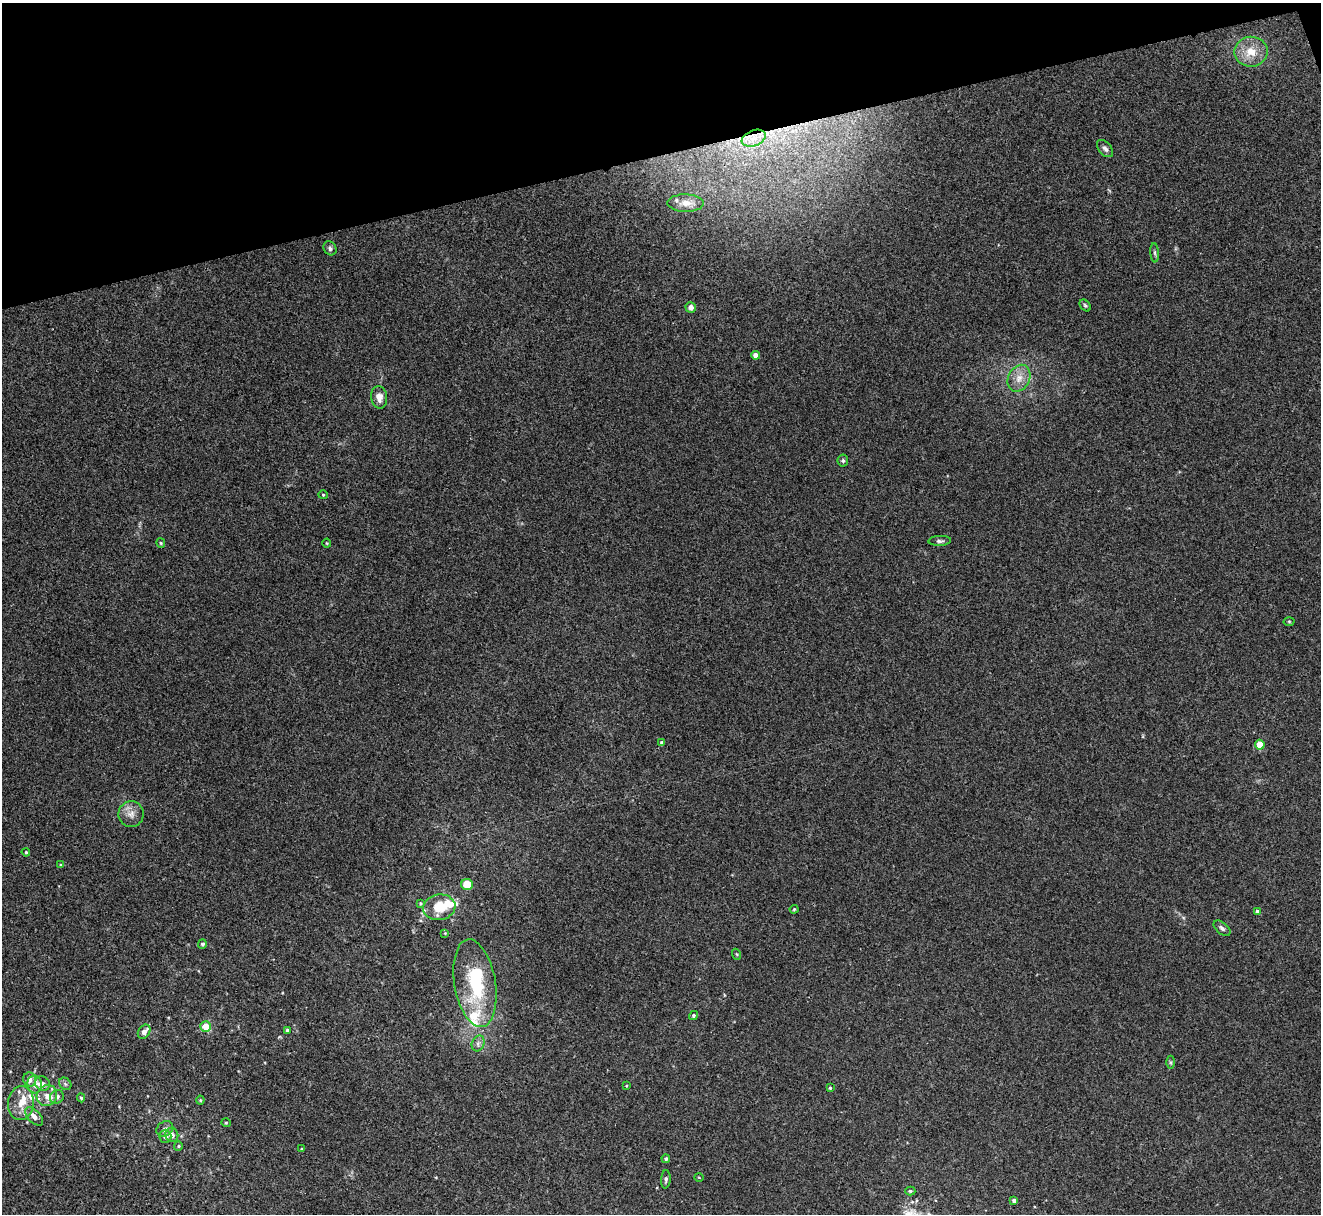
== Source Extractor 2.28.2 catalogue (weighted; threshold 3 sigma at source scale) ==
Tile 3 of 4 x 4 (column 3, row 1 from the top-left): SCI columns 2639-3957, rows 3781-4992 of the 5276 x 5261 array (HDU 1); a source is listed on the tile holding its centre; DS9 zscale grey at full resolution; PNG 1323 x 1216 px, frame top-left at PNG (2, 3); each listed source drawn as its Kron ellipse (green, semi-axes under 4 px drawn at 4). Shown black and unused: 13% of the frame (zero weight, under 3 of 4 exposures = <1% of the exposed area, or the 3 px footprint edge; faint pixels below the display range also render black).
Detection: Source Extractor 2.28.2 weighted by HDU 2 'WHT'; one run over the whole footprint, this tile lists its part. Background 0.0572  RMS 0.0054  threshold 0.0245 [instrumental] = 3 sigma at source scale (4.5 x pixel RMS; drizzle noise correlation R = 1.50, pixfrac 1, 0.05/0.05 arcsec/px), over >= 5 px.
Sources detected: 73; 1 inside a brighter object's white glare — neither listed nor drawn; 11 inside a brighter listed object's ellipse — not listed separately; the other 61 listed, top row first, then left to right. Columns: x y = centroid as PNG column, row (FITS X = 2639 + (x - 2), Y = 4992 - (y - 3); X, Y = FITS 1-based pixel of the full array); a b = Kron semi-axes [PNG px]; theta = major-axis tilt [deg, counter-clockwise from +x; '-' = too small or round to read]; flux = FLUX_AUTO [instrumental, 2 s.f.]
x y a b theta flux
1251 52 16 15 - 9.6
754 138 12 7 22 4.7
1105 148 10 6 -49 1.9
686 203 18 8 0 5.3
330 248 7 6 - 1.5
1155 253 9 4 -85 1.1
1085 305 7 4 -49 0.81
691 307 5 5 - 2.8
756 355 4 4 - 3.7
1019 378 14 10 63 5.9
379 397 11 8 -84 4.1
843 461 6 5 - 1
323 495 4 4 - 0.57
940 541 11 5 2 1.3
161 543 5 4 - 0.59
327 543 4 4 - 0.48
1289 621 5 3 - 0.55
662 743 4 3 - 1.4
1260 745 5 4 - 12
131 814 13 12 - 4.5
26 852 4 3 - 0.53
61 865 4 4 - 0.6
467 885 6 5 - 11
420 903 4 3 - 0.59
439 907 16 13 8 13
794 909 4 4 - 0.59
1257 911 4 4 - 0.83
1222 928 10 5 -41 1.6
445 933 4 4 - 0.43
202 944 5 4 - 1.3
736 954 5 3 - 0.58
475 983 44 20 -80 40
693 1016 5 4 - 0.97
206 1026 5 5 - 9.2
287 1030 3 3 - 1.3
144 1032 8 5 56 3.2
478 1043 8 6 70 2
1171 1062 6 4 -90 0.79
30 1079 7 6 - 3.2
42 1083 8 7 - 2.1
34 1084 9 7 -84 3.1
65 1084 7 5 -45 1.1
626 1086 3 2 - 0.39
830 1088 3 3 - 0.67
47 1095 11 10 - 4.7
57 1097 7 6 - 1.9
81 1098 4 4 - 0.75
200 1100 4 4 - 0.61
21 1103 17 13 84 8.5
34 1116 11 6 -47 3.4
226 1123 4 4 - 0.59
165 1129 9 7 34 2.1
172 1135 7 6 - 3.4
165 1136 6 6 - 2.7
178 1146 5 4 - 0.66
302 1149 3 3 - 0.48
666 1159 4 4 - 1
699 1177 5 3 - 0.46
666 1179 9 4 86 1.3
910 1191 5 4 - 0.88
1014 1200 4 3 - 1.4